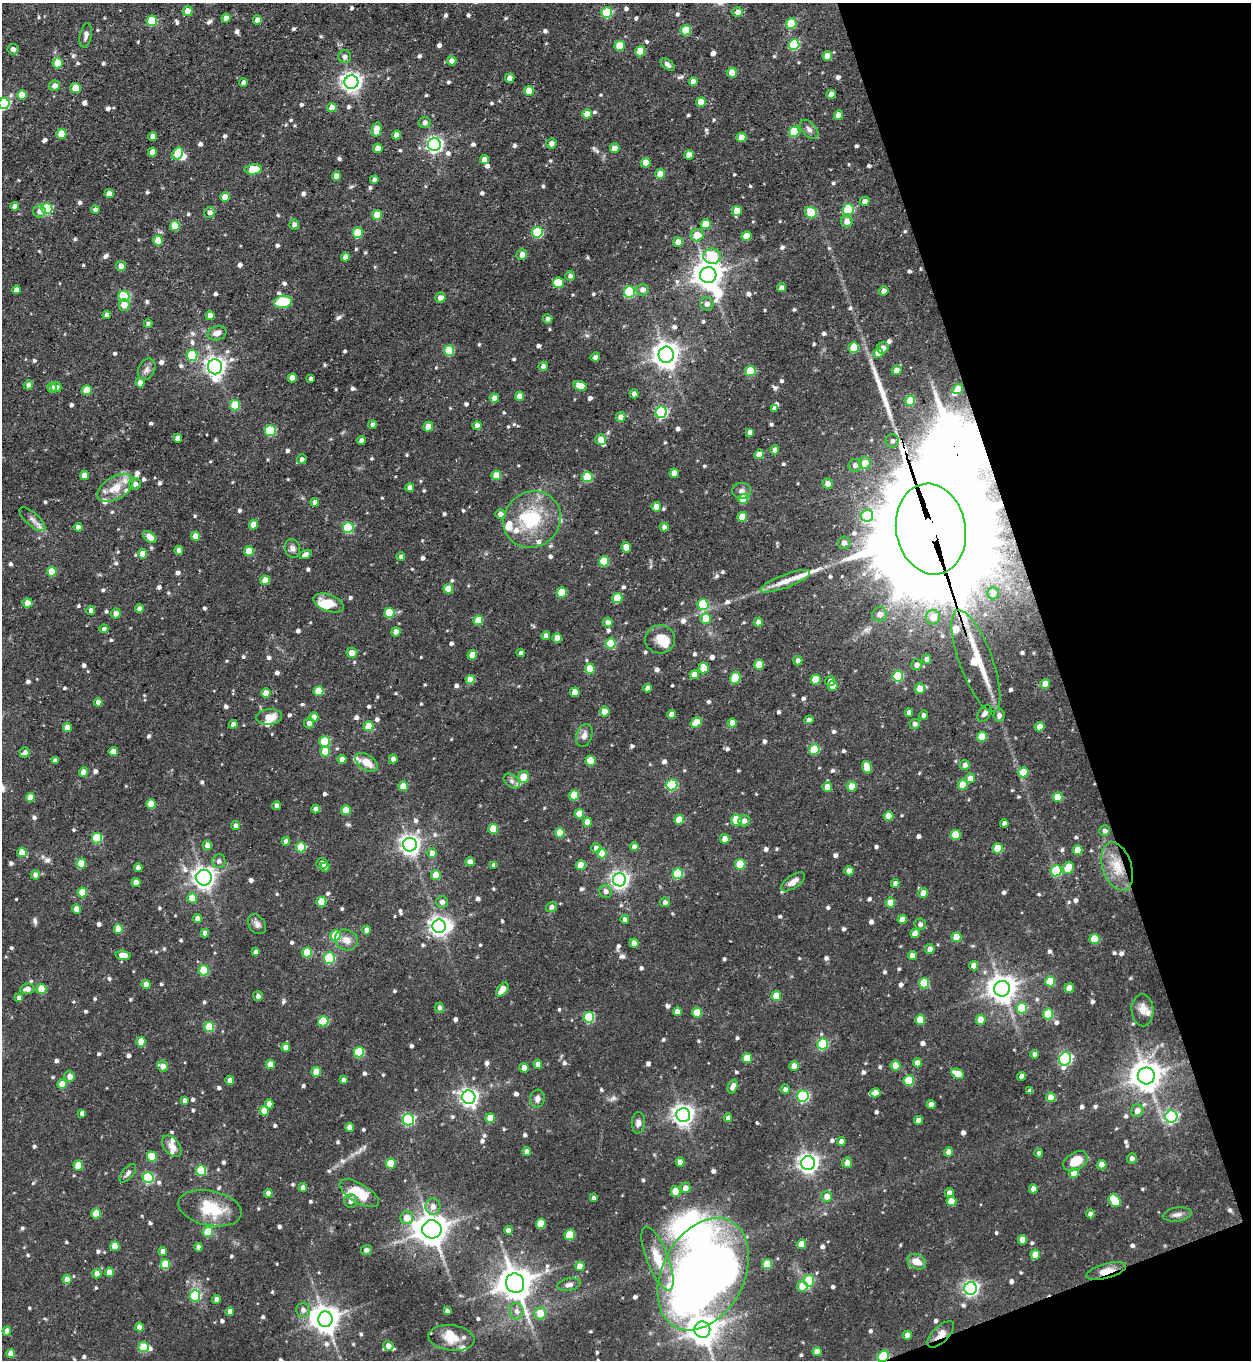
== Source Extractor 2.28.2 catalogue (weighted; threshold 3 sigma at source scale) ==
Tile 12 of 4 x 4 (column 4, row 3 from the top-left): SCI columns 4021-5269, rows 1359-2716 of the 5415 x 5431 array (HDU 1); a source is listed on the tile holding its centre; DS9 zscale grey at full resolution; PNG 1253 x 1362 px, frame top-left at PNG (2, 3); each listed source drawn as its Kron ellipse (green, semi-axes under 4 px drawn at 4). Shown black and unused: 17% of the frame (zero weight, under 3 of 5 exposures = <1% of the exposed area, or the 3 px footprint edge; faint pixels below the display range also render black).
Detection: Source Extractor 2.28.2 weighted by HDU 2 'WHT'; one run over the whole footprint, this tile lists its part. Background 0.0583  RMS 0.0043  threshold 0.0193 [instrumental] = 3 sigma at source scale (4.5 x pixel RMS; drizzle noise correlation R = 1.50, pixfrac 1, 0.05/0.05 arcsec/px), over >= 5 px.
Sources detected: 919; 9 inside a brighter object's white glare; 2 long thin detections or spike segments (spike, bleed or trail) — neither listed nor drawn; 22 inside a brighter listed object's ellipse — not listed separately; of the other 886, all 500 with FLUX_AUTO >= 1.58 (the completeness limit of this list) listed and drawn (386 fainter detections not listed), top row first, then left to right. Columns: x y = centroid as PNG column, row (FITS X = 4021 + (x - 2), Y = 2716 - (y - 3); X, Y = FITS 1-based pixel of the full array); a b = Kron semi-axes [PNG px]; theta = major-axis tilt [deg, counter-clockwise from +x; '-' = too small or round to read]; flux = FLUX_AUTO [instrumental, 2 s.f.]
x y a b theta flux
188 11 5 5 - 3.8
737 12 5 5 - 2.4
607 13 5 5 - 33
226 18 4 4 - 3.2
257 20 4 4 - 3.1
152 21 5 5 - 20
791 23 5 5 - 19
686 30 5 5 - 16
86 35 12 6 78 2
794 44 5 5 - 32
620 46 5 5 - 9.5
13 49 5 5 - 1.7
640 51 5 5 - 12
827 56 5 4 - 4.7
345 57 6 6 - 1.7
452 61 4 4 - 3.7
57 63 5 5 - 8.6
668 64 8 4 -38 2
732 73 5 5 - 9.2
510 78 5 4 - 4.5
693 81 4 4 - 3
351 82 7 6 - 250
243 83 4 4 - 1.9
54 86 5 5 - 2.6
75 88 5 5 - 10
529 91 5 5 - 7.6
831 94 5 4 - 4.2
22 95 5 4 - 7.6
701 102 5 4 - 8.4
4 104 5 5 - 42
332 108 5 4 - 4.4
587 114 5 4 - 3.6
838 115 5 4 - 4.9
425 122 6 5 - 1.8
377 129 7 4 78 7.4
809 129 11 7 -44 2
794 132 5 5 - 17
61 134 5 5 - 7.9
397 135 4 4 - 3.6
153 136 4 4 - 2.7
741 137 5 4 - 5.5
551 143 5 5 - 2.3
434 145 6 6 - 130
378 148 5 4 - 5.2
615 148 5 4 - 5.3
152 152 4 4 - 3.8
178 153 6 5 - 11
689 155 5 4 - 4.3
484 159 4 4 - 3.5
646 163 5 4 - 6
253 169 8 5 6 12
660 174 5 5 - 5.2
336 176 5 4 - 3.8
374 180 4 4 - 1.7
109 194 4 4 - 4.3
225 197 4 4 - 5.6
864 201 5 4 - 2.4
15 206 4 4 - 3
47 209 5 5 - 32
95 209 4 4 - 1.7
848 209 5 5 - 34
39 211 6 6 - 2.7
737 211 5 5 - 6.9
210 212 5 5 - 2
811 213 6 5 - 21
377 215 5 5 - 9.6
847 221 6 5 - 3.9
294 224 5 5 - 2.2
706 224 5 5 - 8.8
175 226 5 5 - 11
537 232 5 5 - 27
358 233 5 5 - 15
697 235 6 6 - 5.9
746 236 5 4 - 6
158 241 5 5 - 8.7
678 242 5 4 - 4.1
522 254 5 5 - 2.9
712 256 9 7 2 25
345 257 4 4 - 3.1
121 266 5 5 - 2.7
708 275 8 8 - 590
570 276 5 5 - 1.7
559 283 5 5 - 18
781 288 4 4 - 2.7
16 290 4 4 - 2.6
642 290 6 6 - 2.5
884 291 5 4 - 2.5
629 292 6 5 - 40
124 296 5 5 - 40
440 298 5 5 - 2.8
283 302 9 6 9 16
707 304 6 6 - 2
124 305 5 5 - 4.6
107 315 4 4 - 1.8
210 315 4 4 - 2.9
548 319 4 4 - 1.7
148 324 4 4 - 1.6
217 333 9 7 20 3
854 348 5 5 - 16
883 348 6 5 - 2.6
449 351 5 5 - 21
878 353 5 4 - 5
192 355 5 5 - 22
666 355 8 7 - 440
595 357 5 4 - 1.6
543 366 4 4 - 2.1
215 367 7 7 - 250
147 369 11 8 64 2
897 370 5 5 - 3.5
750 371 5 5 - 20
292 378 4 4 - 4.9
311 379 4 4 - 1.6
140 383 4 4 - 2.6
28 385 5 4 - 1.7
580 386 7 4 -17 6.4
56 387 5 5 - 2.2
52 388 5 4 - 2.5
958 389 6 4 39 6.2
87 390 5 5 - 8
634 394 4 4 - 1.8
520 396 5 4 - 4.5
494 398 5 4 - 2.9
910 401 5 5 - 12
235 405 5 5 - 18
774 409 4 4 - 1.6
661 412 6 5 - 56
621 417 5 4 - 3.2
373 425 4 4 - 1.7
477 426 4 4 - 3.7
428 427 5 5 - 6.8
270 430 5 5 - 31
750 432 4 4 - 2.4
178 438 4 4 - 3.3
601 440 5 5 - 5.7
361 441 4 4 - 2.5
892 441 6 6 - 1.7
775 450 4 4 - 2.7
759 454 5 4 - 4.7
302 459 5 5 - 1.6
865 463 6 6 - 5.5
855 465 6 6 - 2.6
674 473 4 4 - 5.5
84 475 4 4 - 4.4
496 475 5 5 - 8
587 477 5 5 - 16
135 484 6 5 - 1.8
827 484 5 5 - 2.6
115 488 20 11 32 8.6
410 488 4 4 - 2.5
741 491 10 8 -2 1.9
743 499 5 5 - 11
315 502 4 4 - 2.5
656 507 5 5 - 6.3
500 514 5 5 - 2.2
867 516 6 6 - 28
742 517 5 4 - 7.5
32 519 16 6 -42 2.4
532 519 30 27 43 26
253 524 5 4 - 5.6
78 527 4 4 - 2.7
348 527 5 5 - 30
664 527 4 4 - 2.2
931 529 46 35 -80 17000
195 536 5 4 - 5.3
150 537 7 5 -38 5.2
844 543 6 6 - 1.9
626 547 5 5 - 6.5
292 548 9 7 -72 1.9
179 550 4 4 - 2
249 551 5 5 - 8.1
143 554 4 4 - 5.3
305 554 6 4 23 1.7
401 557 4 4 - 1.9
604 561 5 5 - 16
52 572 5 5 - 11
265 580 5 4 - 8.6
785 581 26 6 21 6.1
448 589 5 5 - 7.7
562 592 5 5 - 15
993 593 6 6 - 3
617 598 5 5 - 12
27 603 5 4 - 4.3
329 603 16 8 -20 7.4
703 605 5 5 - 27
139 609 4 4 - 2.4
91 610 4 4 - 2.2
116 613 5 5 - 2.6
390 613 5 5 - 15
880 614 7 7 - 3.2
933 617 7 7 - 5.3
706 618 5 5 - 9.1
478 620 5 5 - 10
608 622 5 4 - 2.6
758 622 4 4 - 2.3
104 629 4 4 - 2.1
396 632 4 4 - 3.5
546 636 4 4 - 2.8
557 638 5 4 - 4.7
660 639 15 14 - 6.1
610 643 5 5 - 18
352 653 5 5 - 3.9
521 653 4 4 - 2.2
472 655 5 4 - 5.3
927 659 4 4 - 2.1
798 661 5 4 - 2.4
976 661 54 16 -70 26
759 665 5 5 - 10
916 665 5 5 - 2.2
704 668 5 5 - 9.8
590 669 5 5 - 12
694 675 4 4 - 5.5
898 676 5 5 - 25
735 678 6 5 - 17
470 679 4 4 - 5.5
816 680 5 5 - 10
830 681 5 4 - 1.8
1045 684 5 5 - 5.4
833 686 5 5 - 3.8
647 688 4 4 - 2.4
920 688 5 5 - 5.3
318 691 5 5 - 9
575 692 5 4 - 5.1
266 693 5 4 - 6.1
98 702 4 4 - 3
605 712 5 5 - 5.4
909 713 4 4 - 2.6
985 713 9 6 55 1.7
672 714 4 4 - 3.5
924 715 4 4 - 1.6
999 715 6 5 - 1.6
269 717 13 8 3 5.9
314 717 5 4 - 3.5
809 720 4 4 - 2.7
696 722 6 4 36 9.2
309 723 5 5 - 2.2
732 723 4 4 - 4.1
233 724 4 4 - 1.9
915 724 5 5 - 1.7
369 726 5 5 - 8.9
1040 727 5 4 - 4.9
67 728 4 4 - 4.6
584 736 12 7 70 2.4
982 737 5 5 - 11
325 742 5 5 - 19
814 750 5 5 - 20
325 751 5 5 - 8.9
25 752 5 5 - 1.8
113 752 4 4 - 3.7
342 759 4 4 - 3.6
393 759 4 4 - 2
55 760 4 4 - 1.6
591 761 5 5 - 10
366 762 12 7 -34 6.2
965 765 5 5 - 2
867 767 6 5 - 7.1
83 772 4 4 - 3.9
1023 772 5 5 - 9.7
523 777 6 5 - 7.6
970 778 5 4 - 4
512 781 9 6 -37 1.6
672 785 5 5 - 39
963 785 5 5 - 8.1
403 786 5 4 - 8.5
827 787 5 5 - 4.1
852 787 5 5 - 9.2
574 795 5 5 - 14
30 797 4 4 - 5.1
1058 797 5 5 - 10
151 804 5 4 - 11
277 806 4 4 - 2.8
316 809 4 4 - 2.7
346 810 5 5 - 8.4
579 814 5 5 - 8.2
889 816 5 4 - 6.1
679 820 5 5 - 9
736 820 6 5 - 14
744 821 6 5 - 2.3
587 822 4 4 - 5.6
1004 823 4 4 - 2.2
235 826 4 4 - 1.9
493 829 5 5 - 12
1105 831 5 5 - 1.6
560 833 5 5 - 7.7
956 835 5 5 - 11
97 838 5 5 - 25
725 839 4 4 - 5
286 841 4 4 - 2.5
207 845 5 4 - 2.9
410 845 7 7 - 250
634 846 4 4 - 2
301 847 5 5 - 15
596 848 5 5 - 2.1
998 848 5 5 - 15
1078 850 5 5 - 6.9
22 852 5 4 - 7.6
432 853 5 4 - 3.3
602 853 5 5 - 8.4
219 861 7 6 - 1.7
470 862 5 4 - 3.5
81 864 5 5 - 7.5
322 864 5 5 - 2
740 864 5 5 - 16
494 865 4 4 - 2
581 865 5 5 - 8.9
1117 866 25 14 -71 11
325 867 5 4 - 2
138 868 4 4 - 2.1
1068 868 6 5 - 8.7
849 871 4 4 - 3.7
1056 871 5 5 - 35
678 873 5 5 - 25
35 875 5 4 - 2.1
436 875 5 4 - 8.7
204 878 8 8 - 250
619 880 6 6 - 190
136 882 4 4 - 4
793 882 14 6 34 3
895 883 4 4 - 1.8
606 891 6 6 - 2.2
82 892 5 5 - 9.8
923 893 5 5 - 4.1
192 898 5 5 - 7.9
321 902 5 5 - 9.8
442 902 6 6 - 1.7
665 902 5 5 - 1.7
890 903 5 5 - 7.8
551 907 6 5 - 1.6
76 909 5 4 - 5.4
198 918 4 4 - 2.8
625 919 4 4 - 1.6
902 919 4 4 - 4.3
257 924 11 8 -52 2.2
920 924 6 5 - 1.7
439 926 7 6 - 240
118 929 5 4 - 6.7
367 930 4 4 - 2.8
205 933 4 4 - 2.2
915 933 5 4 - 4.5
335 935 5 5 - 14
956 937 5 5 - 9.6
1094 939 5 5 - 13
346 940 12 10 -29 4
634 943 5 4 - 3.6
930 949 5 4 - 2.6
256 952 4 4 - 2
307 953 5 5 - 16
123 955 8 4 -4 4.6
912 956 4 4 - 3.3
329 958 5 5 - 38
974 966 5 4 - 3.5
204 970 5 5 - 19
1050 981 5 5 - 11
924 983 5 5 - 19
146 985 4 4 - 4.3
1069 988 5 4 - 5.6
27 989 7 5 12 2.7
41 989 5 5 - 10
1002 989 8 8 - 560
502 990 8 5 54 6.5
258 996 5 5 - 1.6
776 996 5 5 - 9.7
19 998 4 4 - 1.6
439 1008 5 4 - 1.7
1022 1008 5 5 - 22
1142 1010 16 11 -86 3.9
677 1012 4 4 - 3.5
697 1013 5 5 - 11
1048 1014 5 5 - 15
589 1017 5 5 - 28
920 1020 5 5 - 8.5
981 1020 5 5 - 6.1
323 1021 5 5 - 20
209 1027 5 5 - 17
141 1042 5 4 - 9.2
823 1044 5 5 - 33
286 1047 4 4 - 3.6
359 1052 5 5 - 23
1034 1054 4 4 - 1.8
747 1058 5 5 - 10
1065 1059 7 6 - 73
917 1063 4 4 - 3.3
270 1064 5 4 - 4.6
538 1064 4 4 - 3.3
163 1066 5 5 - 3
794 1066 4 4 - 3.9
895 1066 5 5 - 7.9
524 1068 5 4 - 4.4
316 1072 5 4 - 6.9
958 1074 6 5 - 8.7
70 1076 5 5 - 3.3
1022 1076 4 4 - 2.6
1146 1076 8 8 - 650
230 1080 4 4 - 3.4
343 1080 4 4 - 1.8
909 1081 5 5 - 19
62 1084 5 4 - 6.8
733 1086 7 4 70 3
785 1089 5 4 - 1.6
1030 1091 4 4 - 1.6
875 1093 5 4 - 4.4
803 1096 5 5 - 52
469 1097 7 6 - 190
1051 1097 5 4 - 6.2
537 1099 9 7 82 2.3
184 1101 4 4 - 1.7
269 1104 4 4 - 2.9
931 1105 4 4 - 3.5
264 1111 5 4 - 7.7
1137 1111 6 6 - 3
82 1113 4 4 - 1.7
683 1115 7 7 - 270
1171 1117 6 6 - 68
490 1118 5 5 - 6.9
728 1118 4 4 - 1.7
408 1120 5 5 - 58
918 1120 4 4 - 2.7
638 1123 11 6 88 1.8
349 1127 4 4 - 2.9
841 1141 4 4 - 2.8
172 1146 12 7 -50 3.2
527 1151 4 4 - 2
949 1152 4 4 - 3.9
1039 1153 4 4 - 1.6
152 1157 5 5 - 10
1132 1158 5 5 - 1.8
1075 1161 13 8 31 8.4
680 1162 4 4 - 2.9
391 1163 5 5 - 14
808 1163 7 7 - 240
847 1163 5 5 - 2.8
1102 1165 4 4 - 5.1
78 1166 5 5 - 9.7
201 1170 5 5 - 26
128 1173 11 5 51 1.7
1074 1173 5 5 - 6.7
148 1178 5 5 - 45
303 1188 4 4 - 2.7
685 1188 5 5 - 3.3
1033 1189 4 4 - 3
675 1191 5 5 - 6.9
268 1193 4 4 - 2.4
359 1193 22 9 -31 14
949 1193 4 4 - 2.2
827 1196 5 5 - 4.2
593 1198 4 4 - 1.7
351 1201 7 6 - 2.5
951 1201 5 5 - 7
1115 1201 7 5 -48 16
433 1206 8 7 - 3.2
210 1208 32 17 -11 17
96 1214 5 5 - 11
1090 1214 4 4 - 2
1177 1215 15 7 8 2.3
407 1218 6 6 - 5.1
541 1224 5 5 - 11
432 1229 9 9 - 770
508 1230 4 4 - 2.7
208 1232 5 5 - 12
570 1235 5 5 - 15
1022 1240 5 4 - 5.7
801 1244 5 5 - 7.6
115 1246 5 4 - 8.2
198 1247 4 4 - 2.3
366 1250 5 5 - 1.6
163 1251 4 4 - 3
1035 1255 5 5 - 6.1
657 1258 34 11 -69 10
917 1262 10 7 -27 4.5
165 1264 5 5 - 13
767 1264 5 5 - 13
580 1266 5 4 - 4.9
1106 1271 20 7 16 5
109 1272 5 4 - 5.2
97 1273 5 4 - 3.3
703 1274 60 41 62 560
67 1279 4 4 - 4.9
809 1281 6 5 - 17
515 1283 10 9 - 910
569 1285 12 6 11 2
802 1286 5 5 - 6.8
971 1288 6 6 - 130
195 1296 5 5 - 30
217 1299 4 4 - 2.6
303 1310 7 7 - 2
447 1311 4 4 - 1.6
516 1311 8 7 - 2.1
230 1312 4 4 - 3
540 1313 6 5 - 7
325 1319 8 7 - 540
139 1327 4 4 - 3.1
702 1330 8 8 - 640
7 1331 4 4 - 3.8
941 1334 17 8 44 3.9
907 1335 4 4 - 3.3
451 1338 23 13 -7 7.7
388 1346 5 4 - 2.8
143 1347 5 5 - 19
817 1352 4 4 - 4.7
11 1353 4 4 - 4.1
883 1356 6 5 - 35
Overlapping masked pixels (flux is a lower limit): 4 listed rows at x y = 931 529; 1106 1271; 941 1334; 883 1356
Isophote crosses this tile's border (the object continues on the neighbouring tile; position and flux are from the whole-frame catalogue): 1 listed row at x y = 4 104